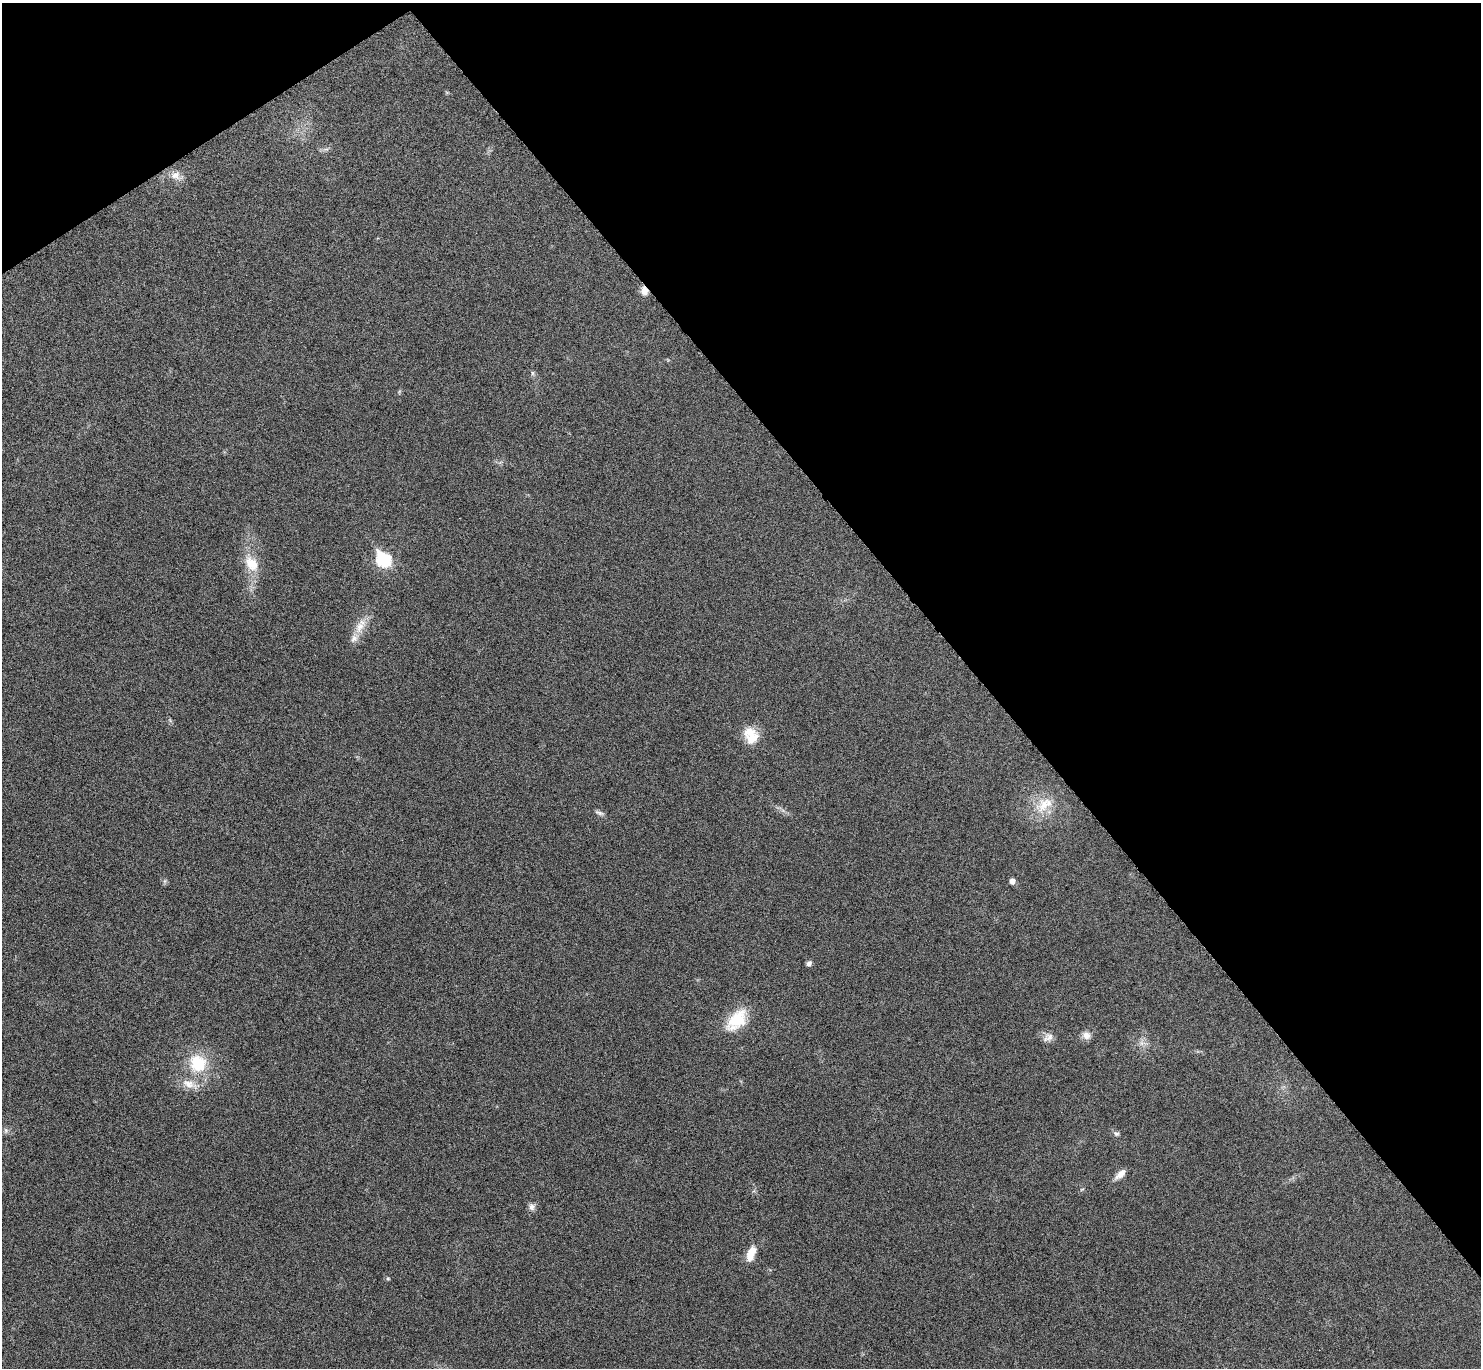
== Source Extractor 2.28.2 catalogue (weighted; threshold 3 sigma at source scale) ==
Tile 3 of 4 x 4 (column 3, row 1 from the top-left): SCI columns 2966-4444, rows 4262-5627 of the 5934 x 5929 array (HDU 1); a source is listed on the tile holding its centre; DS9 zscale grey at full resolution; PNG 1483 x 1370 px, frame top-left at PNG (2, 3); no overlay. Shown black and unused: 37% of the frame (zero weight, under 4 of 8 exposures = <1% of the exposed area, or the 3 px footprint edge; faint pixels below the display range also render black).
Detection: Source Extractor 2.28.2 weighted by HDU 2 'WHT'; one run over the whole footprint, this tile lists its part. Background 0.0235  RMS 0.0036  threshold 0.0148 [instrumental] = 3 sigma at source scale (4.09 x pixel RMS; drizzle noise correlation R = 1.36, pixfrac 0.8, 0.05/0.05 arcsec/px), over >= 5 px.
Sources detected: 32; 2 too faint to see at this stretch — not listed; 3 inside a brighter listed object's ellipse — not listed separately; the other 27 listed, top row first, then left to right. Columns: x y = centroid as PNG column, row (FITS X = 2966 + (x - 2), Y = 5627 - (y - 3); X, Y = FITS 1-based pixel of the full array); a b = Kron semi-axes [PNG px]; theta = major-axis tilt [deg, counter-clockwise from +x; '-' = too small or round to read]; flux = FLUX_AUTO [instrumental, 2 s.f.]
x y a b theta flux
326 149 11 5 1 1
176 176 19 11 -21 3.4
644 291 10 8 -77 2.6
532 373 7 4 -90 0.61
399 392 6 4 48 0.47
383 559 9 7 -50 40
251 563 26 16 -60 8.2
360 627 24 13 66 5.4
170 720 7 4 -56 0.55
750 732 20 14 26 5.5
1044 805 30 18 42 9.3
599 813 14 5 -19 1.1
164 881 7 4 89 0.66
1012 881 5 5 - 1.9
809 963 6 5 - 1.1
737 1020 31 17 47 12
1086 1035 12 10 -28 2.2
1048 1037 15 11 30 2.4
1142 1043 15 9 -16 2.6
198 1063 23 22 - 15
6 1130 8 6 -89 1
1116 1133 9 7 -21 0.96
1120 1174 15 7 41 2.8
1082 1189 6 3 19 0.38
532 1207 10 8 -75 1.5
751 1253 18 9 71 5.4
388 1278 5 5 - 0.44
Overlapping masked pixels (flux is a lower limit): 1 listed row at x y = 644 291